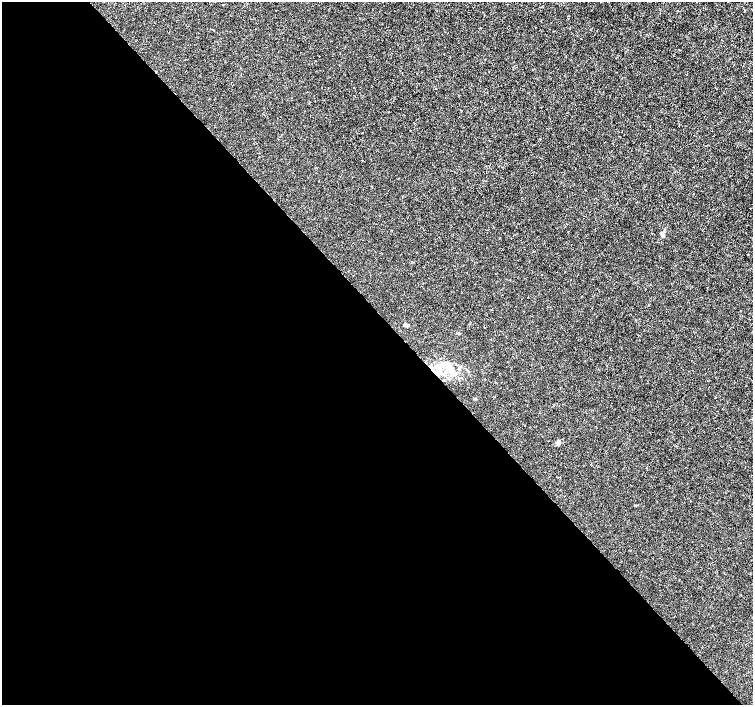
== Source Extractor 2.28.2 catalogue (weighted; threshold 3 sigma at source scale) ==
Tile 9 of 4 x 4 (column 1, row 3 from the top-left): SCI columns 6-1506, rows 1615-3019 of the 6011 x 5972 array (HDU 1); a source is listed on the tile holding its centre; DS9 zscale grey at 2 x 2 block average (1 PNG px = mean of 2 x 2 image px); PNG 755 x 707 px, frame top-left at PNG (2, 2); no overlay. Shown black and unused: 55% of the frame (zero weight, under 3 of 4 exposures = <1% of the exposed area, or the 3 px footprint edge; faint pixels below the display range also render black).
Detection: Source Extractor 2.28.2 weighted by HDU 2 'WHT'; one run over the whole footprint, this tile lists its part. Background -3.32e-04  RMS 0.0012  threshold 0.00538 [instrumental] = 3 sigma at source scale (4.5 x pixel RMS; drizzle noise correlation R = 1.50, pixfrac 1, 0.0396/0.0396 arcsec/px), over >= 5 px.
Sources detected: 11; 1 inside a brighter listed object's ellipse — not listed separately; the other 10 listed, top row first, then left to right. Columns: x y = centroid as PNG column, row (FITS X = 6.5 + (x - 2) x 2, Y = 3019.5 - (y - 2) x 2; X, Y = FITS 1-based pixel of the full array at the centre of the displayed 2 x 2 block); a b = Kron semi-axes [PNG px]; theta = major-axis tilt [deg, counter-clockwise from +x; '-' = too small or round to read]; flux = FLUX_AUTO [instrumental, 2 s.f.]
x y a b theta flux
354 88 2 2 - 0.12
661 233 6 4 -52 0.67
407 325 6 3 9 0.72
459 333 3 2 - 0.28
450 366 4 2 - 0.49
436 367 4 3 - 0.6
431 368 9 3 -50 1.2
451 374 5 5 - 1.1
559 441 5 3 - 0.8
635 505 3 2 - 0.15
Overlapping masked pixels (flux is a lower limit): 1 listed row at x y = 431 368
Diffuse or blended objects may show on this block-average render without a row.